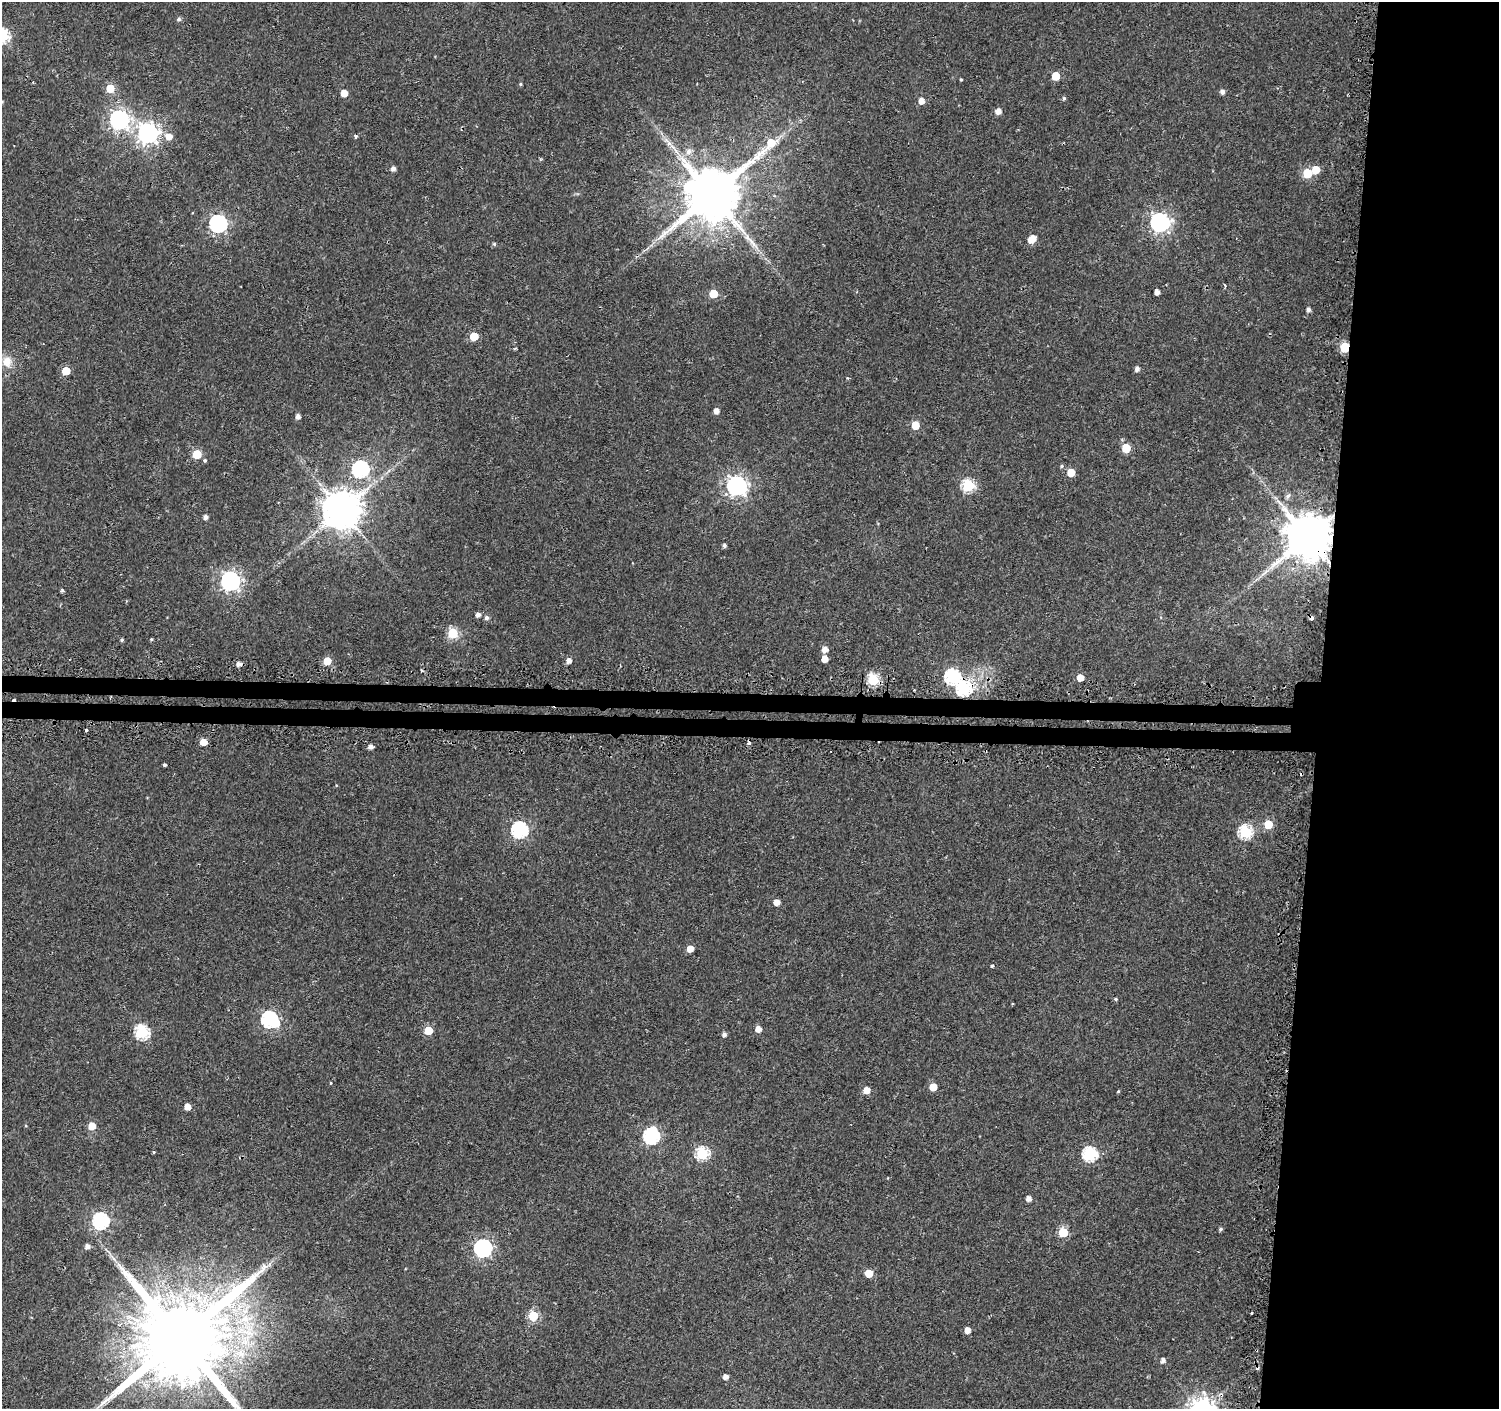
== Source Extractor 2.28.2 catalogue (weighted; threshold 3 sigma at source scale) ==
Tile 6 of 3 x 3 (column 3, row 2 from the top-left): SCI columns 3116-4612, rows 2773-4179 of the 4662 x 5899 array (HDU 1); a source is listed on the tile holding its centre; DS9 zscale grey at full resolution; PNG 1501 x 1411 px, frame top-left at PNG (2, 2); no overlay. Shown black and unused: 14% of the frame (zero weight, under 2 of 3 exposures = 3% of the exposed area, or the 3 px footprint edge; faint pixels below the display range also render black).
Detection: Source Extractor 2.28.2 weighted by HDU 2 'WHT'; one run over the whole footprint, this tile lists its part. Background 0.0177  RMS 0.0033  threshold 0.0147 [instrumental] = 3 sigma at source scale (4.5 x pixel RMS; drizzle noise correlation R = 1.50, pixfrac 1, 0.0396/0.0396 arcsec/px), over >= 5 px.
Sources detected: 116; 1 inside a brighter object's white glare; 7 cosmic-ray / hot-pixel residue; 1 long thin detection or spike segment (spike, bleed or trail) — not listed; the other 107 listed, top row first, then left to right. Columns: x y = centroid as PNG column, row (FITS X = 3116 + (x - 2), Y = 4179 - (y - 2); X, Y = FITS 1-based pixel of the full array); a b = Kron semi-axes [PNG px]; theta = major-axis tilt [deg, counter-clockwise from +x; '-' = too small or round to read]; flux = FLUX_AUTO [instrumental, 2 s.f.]
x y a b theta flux
179 19 5 4 - 0.77
2 36 7 6 - 51
1056 76 5 5 - 8.4
961 80 3 3 - 0.46
520 84 4 4 - 0.38
110 88 5 5 - 9.5
1222 92 5 5 - 1.2
344 93 5 5 - 4.1
1064 98 5 4 - 0.49
921 101 6 5 - 2.5
998 111 6 5 - 2.2
119 120 7 7 - 140
148 133 8 8 - 190
169 136 7 6 - 3.3
356 136 4 3 - 0.66
688 151 10 7 67 1.8
393 168 5 4 - 1.5
1316 170 6 5 - 6.2
1307 173 6 6 - 12
712 194 19 14 43 2500
1160 222 7 7 - 140
218 223 7 7 - 99
1032 239 7 5 44 5.3
494 244 5 4 - 0.41
182 245 4 3 - 0.26
1225 286 4 3 - 0.53
1157 292 4 4 - 1.8
713 294 5 5 - 9.4
1308 309 5 4 - 1
474 336 5 5 - 9.9
1345 347 6 5 - 19
7 362 15 12 -83 4.1
1137 369 5 5 - 1.3
66 371 5 5 - 8.3
716 411 5 5 - 1.8
298 416 5 4 - 1.4
915 425 5 5 - 8
1126 448 6 5 - 11
197 454 5 5 - 12
205 461 5 4 - 0.51
1062 466 6 4 18 0.54
360 469 7 7 - 76
1071 472 5 5 - 6.8
968 485 6 6 - 36
736 486 8 7 - 160
1288 496 8 5 53 0.78
342 510 11 10 - 950
205 517 4 4 - 1.4
1308 537 12 12 - 1700
724 545 4 4 - 0.86
230 581 7 7 - 150
62 590 4 4 - 0.68
478 615 5 4 - 1.5
486 618 6 5 - 0.9
453 633 6 6 - 18
151 639 4 3 - 0.35
122 640 4 4 - 0.44
825 649 6 5 - 2.3
825 659 5 4 - 3.4
327 661 5 5 - 6.7
569 661 5 5 - 1.7
239 664 5 5 - 1.5
421 671 3 3 - 0.52
952 677 7 7 - 54
1080 678 5 5 - 3.7
873 680 6 6 - 28
963 689 7 7 - 47
86 730 3 3 - 2.1
203 742 5 5 - 4.4
371 746 5 4 - 1.4
164 765 3 3 - 0.45
1268 824 5 5 - 10
519 830 7 7 - 72
1246 832 6 6 - 42
777 902 5 4 - 2.7
690 949 5 4 - 3.6
992 966 4 3 - 0.7
1116 999 4 3 - 0.45
269 1019 7 6 - 71
758 1029 5 5 - 2.6
428 1030 5 5 - 9.8
142 1032 6 6 - 44
724 1034 5 4 - 1.2
331 1083 4 3 - 0.24
933 1087 5 5 - 6.4
866 1090 5 5 - 3.2
1118 1091 4 3 - 0.31
187 1107 5 5 - 2.9
92 1126 5 5 - 5.9
651 1136 7 7 - 68
154 1152 4 4 - 0.28
702 1153 6 6 - 37
1090 1154 7 6 - 44
1029 1198 4 4 - 2
100 1221 7 7 - 75
1221 1229 5 4 - 0.6
1063 1232 5 5 - 15
87 1246 5 5 - 1.6
483 1248 7 7 - 100
113 1259 10 4 -55 1.1
869 1273 5 5 - 6.4
533 1316 5 5 - 18
245 1319 15 12 4 6.5
967 1330 5 4 - 2.6
180 1338 25 21 73 7400
1163 1360 4 4 - 1.3
726 1377 5 5 - 1.9
Overlapping masked pixels (flux is a lower limit): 6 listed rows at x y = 712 194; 1345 347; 1308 537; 952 677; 873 680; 963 689
Isophote crosses this tile's border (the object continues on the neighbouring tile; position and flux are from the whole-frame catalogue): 2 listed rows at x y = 2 36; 180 1338